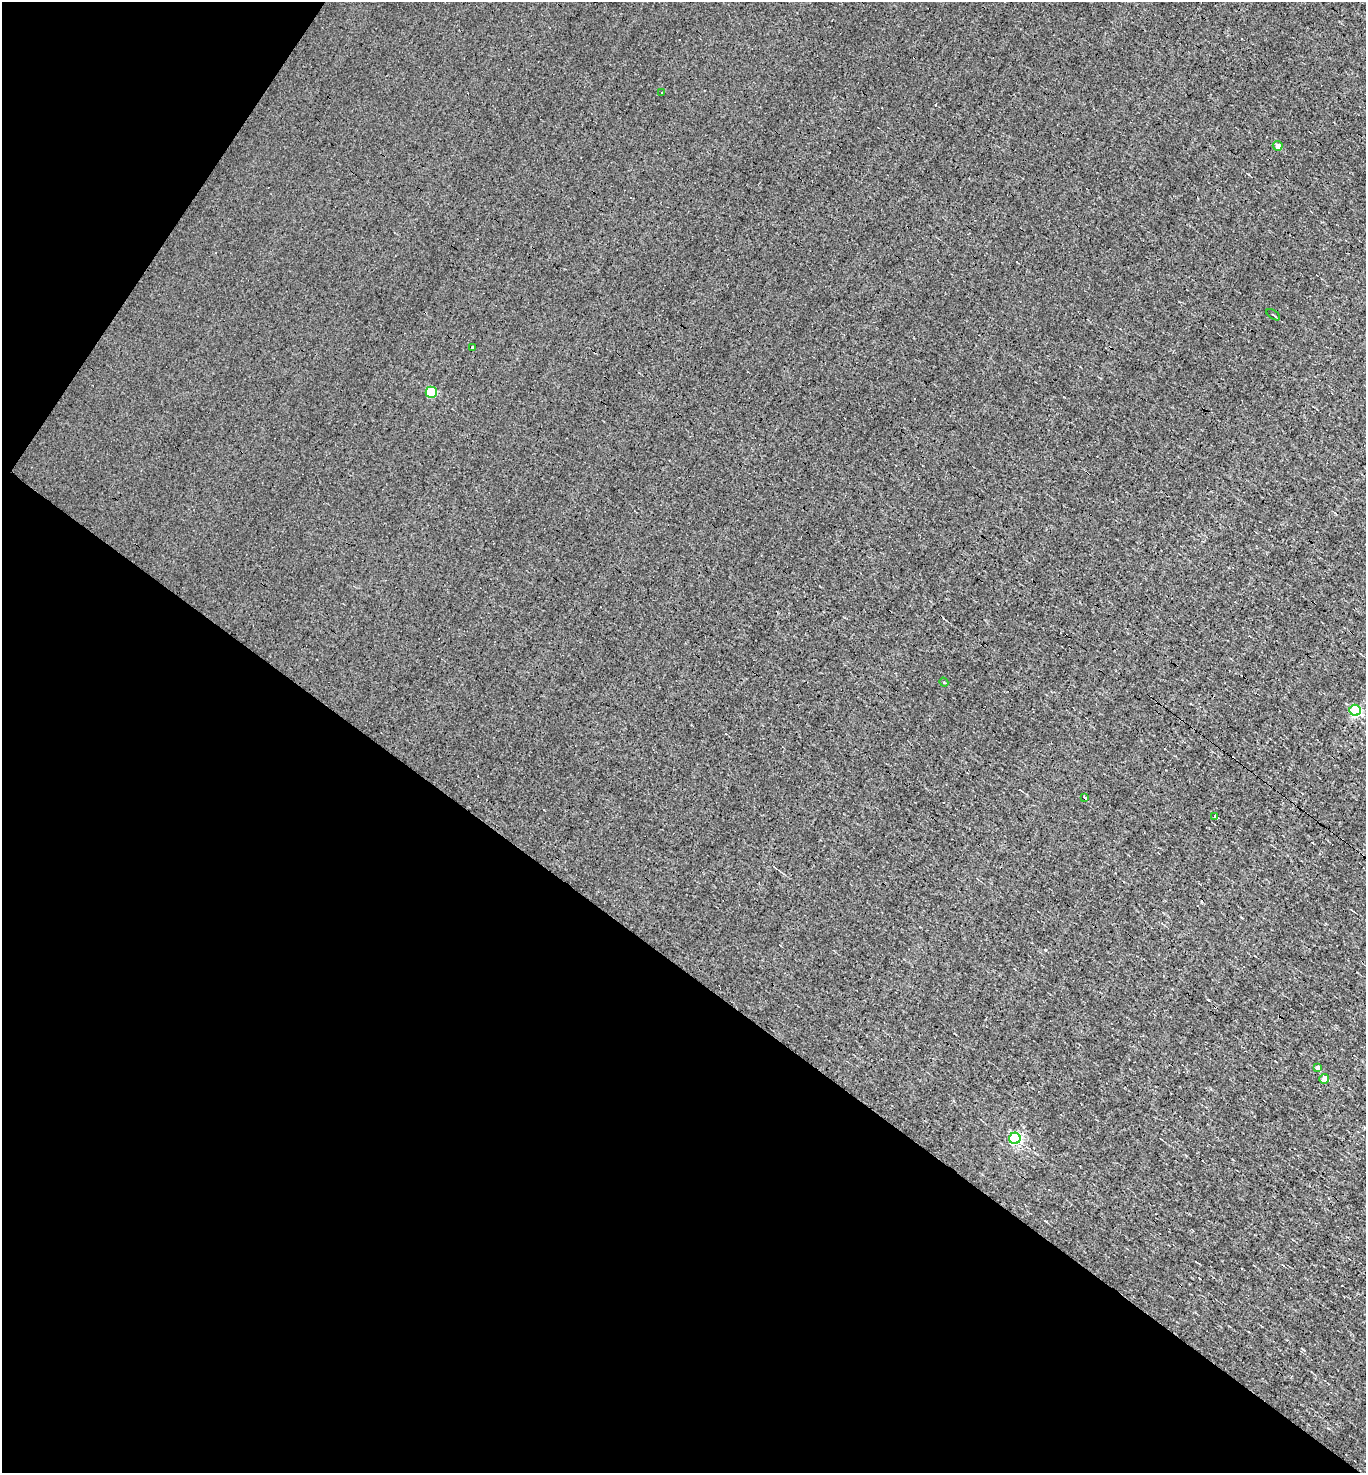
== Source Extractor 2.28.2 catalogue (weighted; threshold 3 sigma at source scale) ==
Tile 9 of 4 x 4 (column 1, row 3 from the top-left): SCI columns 144-1507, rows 1471-2941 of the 5884 x 5882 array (HDU 1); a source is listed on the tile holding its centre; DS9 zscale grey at full resolution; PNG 1368 x 1475 px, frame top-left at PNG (2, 2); each listed source drawn as its Kron ellipse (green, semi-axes under 4 px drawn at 4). Shown black and unused: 38% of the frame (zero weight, under 3 of 4 exposures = <1% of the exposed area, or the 3 px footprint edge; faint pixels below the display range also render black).
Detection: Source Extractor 2.28.2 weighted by HDU 2 'WHT'; one run over the whole footprint, this tile lists its part. Background -8.04e-04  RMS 0.037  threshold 0.168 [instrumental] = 3 sigma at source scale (4.5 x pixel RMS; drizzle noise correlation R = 1.50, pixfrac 1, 0.05/0.05 arcsec/px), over >= 5 px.
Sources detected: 15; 3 cosmic-ray / hot-pixel residue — neither listed nor drawn; the other 12 listed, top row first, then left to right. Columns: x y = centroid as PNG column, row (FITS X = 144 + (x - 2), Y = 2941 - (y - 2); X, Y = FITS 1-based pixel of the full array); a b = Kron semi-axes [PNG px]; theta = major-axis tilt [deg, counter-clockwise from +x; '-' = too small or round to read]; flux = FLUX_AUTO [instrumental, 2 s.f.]
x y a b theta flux
662 92 2 2 - 2.6
1278 146 5 4 - 30
1273 315 8 2 -35 3.4
472 348 3 3 - 42
431 392 5 5 - 160
944 682 5 4 - 4.5
1355 710 5 5 - 390
1084 798 3 3 - 29
1215 816 4 3 - 20
1318 1067 4 4 - 13
1324 1079 5 5 - 50
1015 1138 6 5 - 600
Unlisted compact peaks at least as high as the median listed source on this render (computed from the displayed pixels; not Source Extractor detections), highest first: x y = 1045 950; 1209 1000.